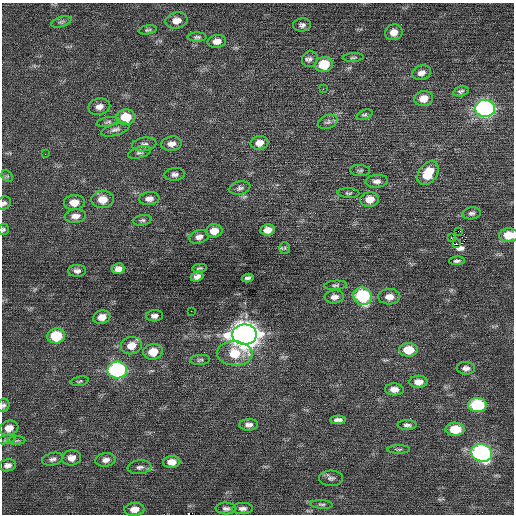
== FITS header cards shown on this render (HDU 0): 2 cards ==
NAXIS1  =                  512 / Axis length
NAXIS2  =                  512 / Axis length

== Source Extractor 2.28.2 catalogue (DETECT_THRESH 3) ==
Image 512 x 512 px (HDU 0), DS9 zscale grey, 1 PNG px = 1 image px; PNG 516 x 516 px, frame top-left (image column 1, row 512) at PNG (2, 3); each listed source drawn as its Kron ellipse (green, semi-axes under 4 px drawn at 4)
Background 0.421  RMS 0.75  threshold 2.26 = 3 sigma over >= 5 px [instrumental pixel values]
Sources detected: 98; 1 with non-positive FLUX_AUTO (blend fragments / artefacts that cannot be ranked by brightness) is neither listed nor drawn; the other 97 listed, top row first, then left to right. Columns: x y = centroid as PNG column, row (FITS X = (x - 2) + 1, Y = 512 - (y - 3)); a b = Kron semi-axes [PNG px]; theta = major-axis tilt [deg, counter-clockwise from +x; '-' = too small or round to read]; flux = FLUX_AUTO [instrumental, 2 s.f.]
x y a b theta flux
177 21 11 8 9 470
61 22 10 5 17 140
302 25 9 6 6 170
148 30 9 4 9 94
394 32 9 8 - 440
197 37 9 4 0 110
217 41 9 6 5 380
353 57 10 3 4 81
310 59 8 8 - 190
324 64 9 7 12 1500
421 73 10 7 18 270
323 89 2 2 - 360
461 91 8 5 17 120
424 99 9 7 12 560
99 107 11 8 12 320
485 108 10 8 -1 11000
364 115 8 4 21 88
126 117 9 8 - 1200
108 122 11 4 10 120
328 122 10 6 20 160
115 129 14 6 15 210
259 143 9 7 10 390
144 144 12 7 8 200
171 144 10 7 9 300
140 152 12 5 17 170
45 154 3 2 - 50
360 171 10 5 -3 110
428 173 13 9 54 1300
175 174 10 6 4 190
7 176 6 5 - 92
377 181 11 6 4 230
240 188 10 6 13 160
348 193 11 5 -3 100
103 199 11 8 5 660
149 199 10 6 7 260
370 199 9 7 7 570
4 203 7 6 - 130
74 203 10 7 4 540
472 213 9 6 6 130
75 216 11 6 7 300
142 220 9 5 11 120
3 229 6 5 - 88
267 230 7 5 10 380
214 231 8 6 9 500
458 231 3 2 - 13000
509 235 9 7 2 980
199 237 10 6 17 230
451 238 2 2 - 130
456 243 3 2 - 83
285 248 6 5 - 82
457 261 8 4 2 110
199 268 7 3 9 76
118 269 6 5 - 260
77 271 9 6 1 190
197 276 6 5 - 190
248 278 6 4 13 130
335 285 11 4 4 110
363 296 9 8 - 4200
334 297 9 6 5 260
389 297 11 7 2 400
191 311 2 2 - 120
154 316 8 5 3 190
102 317 8 6 14 430
245 334 12 10 0 62000
56 336 9 7 7 2000
131 346 10 8 14 580
408 350 9 6 1 1100
153 352 10 8 11 800
235 353 18 12 -3 1400
200 360 10 5 4 110
466 368 9 6 -3 210
117 370 10 8 3 8600
80 381 9 4 9 89
418 382 9 6 1 410
394 389 9 6 -3 360
3 405 7 5 63 110
477 405 9 7 -4 3400
338 420 7 4 4 200
249 425 9 5 3 230
407 425 9 5 0 150
9 428 9 7 16 440
455 429 9 6 -1 1200
6 439 10 4 13 110
16 441 9 4 1 90
399 449 11 4 0 97
482 453 10 8 -16 10000
71 458 10 7 7 330
53 459 11 6 13 180
106 460 10 6 10 270
172 462 8 6 3 470
8 465 8 6 11 220
140 467 12 7 6 200
331 478 12 8 -1 190
321 504 11 4 -4 110
226 508 10 6 -3 160
243 508 10 5 2 180
134 509 10 6 4 450
At the frame edge (FLAGS 8, measured only in part): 4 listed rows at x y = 4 203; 3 229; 509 235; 3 405
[1 non-positive-flux detection neither listed nor drawn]